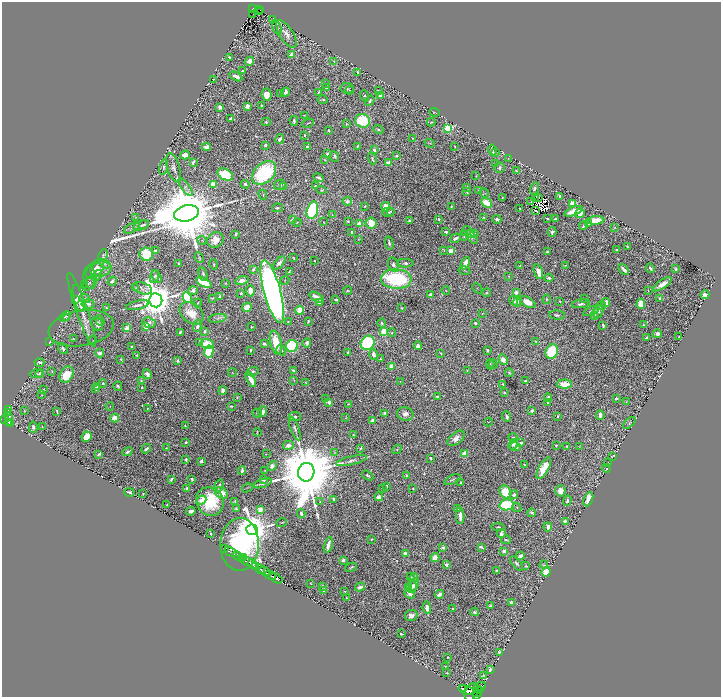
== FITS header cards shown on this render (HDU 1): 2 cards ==
NAXIS1  =                 1437
NAXIS2  =                 1390

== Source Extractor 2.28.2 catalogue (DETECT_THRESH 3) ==
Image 1437 x 1390 px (HDU 1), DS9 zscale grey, zoomed out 1/2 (1 PNG px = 2 x 2 image px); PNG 723 x 699 px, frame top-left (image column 1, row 1390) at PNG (2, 2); each listed source drawn as its Kron ellipse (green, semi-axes under 4 px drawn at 4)
Background 1.67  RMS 0.011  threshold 0.033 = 3 sigma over >= 5 px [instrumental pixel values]
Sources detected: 883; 60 cannot appear on this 1/2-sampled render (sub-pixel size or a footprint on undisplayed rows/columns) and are neither listed nor drawn; of the other 823, the 500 brightest by FLUX_AUTO listed and drawn (323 fainter detections omitted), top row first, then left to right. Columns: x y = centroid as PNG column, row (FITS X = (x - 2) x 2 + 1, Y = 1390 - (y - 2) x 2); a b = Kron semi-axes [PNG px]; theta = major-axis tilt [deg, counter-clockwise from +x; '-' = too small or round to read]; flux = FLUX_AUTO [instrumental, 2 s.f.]
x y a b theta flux
253 8 2 2 - 140
259 10 2 1 - 39
259 11 2 1 - 11
261 11 3 1 - 33
253 14 2 1 - 1.6
272 19 3 2 - 2.8
277 27 7 3 -75 3
286 34 16 6 -59 20
292 54 4 3 - 12
229 57 3 2 - 3.5
249 61 5 4 - 15
334 61 3 3 - 2.3
243 71 3 2 - 4.6
358 72 3 2 - 3.4
236 76 7 3 -27 13
213 79 3 2 - 1.8
326 84 4 3 - 3.2
326 88 4 3 - 4.6
347 88 6 5 - 6
350 90 4 3 - 1.9
378 90 4 2 - 1.9
286 92 4 4 - 8.9
318 92 4 2 - 2.4
280 93 3 3 - 1.7
267 95 6 5 - 31
365 96 6 4 -70 4.1
380 96 3 3 - 14
323 100 5 2 - 3.3
370 101 5 3 - 6.5
262 105 3 2 - 2.4
247 106 3 3 - 15
220 107 3 3 - 9.5
434 112 5 2 - 2.3
304 115 2 2 - 1.7
230 118 2 2 - 5.1
294 121 5 3 - 6.5
363 121 7 6 - 120
266 122 4 3 - 3.9
431 122 4 3 - 2.9
308 123 6 2 24 2
346 124 4 3 - 2.2
448 128 4 3 - 180
378 129 5 2 - 3.7
328 130 4 3 - 3.5
305 135 4 2 - 2.5
412 138 3 3 - 2.6
280 139 5 3 - 8.3
430 143 5 2 - 1.6
265 145 2 2 - 6.9
357 146 3 2 - 2
455 146 4 3 - 1.9
206 147 4 3 - 18
307 147 3 3 - 3.7
374 150 3 2 - 6.8
493 150 6 3 -76 7.4
495 153 4 3 - 3.7
327 154 3 2 - 5.9
185 155 5 4 - 17
335 156 5 3 - 5.5
397 156 3 2 - 4.7
372 158 6 3 -71 4.2
508 158 3 3 - 1.6
325 160 4 2 - 1.6
193 162 4 2 - 7.1
388 162 4 3 - 9.2
496 163 3 3 - 2.7
164 167 8 4 77 6.1
174 168 15 6 -72 14
499 168 5 5 - 7.9
517 171 4 2 - 3.4
264 173 14 9 42 230
225 175 8 5 -27 130
476 176 3 2 - 1.6
318 178 5 2 - 6.2
213 184 3 3 - 68
245 184 4 3 - 4.8
280 185 6 5 - 8.3
284 186 4 3 - 4.5
315 186 2 2 - 2.4
185 187 10 4 -54 7.4
467 187 4 2 - 5.7
534 188 6 2 72 6.9
321 190 5 4 - 3.8
478 191 3 2 - 1.6
467 192 4 2 - 2.6
484 193 5 2 - 2.3
263 195 5 3 - 2.3
560 196 3 3 - 5.2
502 198 2 2 - 2
539 198 2 1 - 2.3
535 199 3 1 - 2.3
347 201 5 4 - 10
531 202 2 1 - 2
487 203 6 4 -41 48
572 203 3 3 - 39
365 206 2 2 - 1.9
386 207 5 4 - 36
451 207 3 3 - 2.1
277 208 5 3 - 5.4
520 208 2 2 - 2.2
312 210 9 5 75 240
536 210 2 2 - 1.8
390 211 4 4 - 3.2
573 211 9 3 22 47
388 212 6 4 0 3.1
186 213 12 8 13 43000
580 213 5 3 - 25
332 215 3 3 - 2
136 217 4 3 - 1.6
484 218 4 3 - 2.8
547 218 3 2 - 2.8
293 219 4 3 - 8
439 219 3 3 - 4.1
497 219 4 3 - 7.3
555 219 2 2 - 12
596 220 8 4 6 59
348 221 2 2 - 2.5
409 221 3 2 - 4.5
297 222 4 3 - 1.9
324 222 2 1 - 1.7
371 223 5 5 - 36
589 223 2 2 - 4.7
359 224 4 3 - 26
141 225 8 4 19 6.3
144 225 5 3 - 4.5
583 226 4 2 - 4.8
614 227 4 3 - 1.8
132 228 8 4 27 6.2
466 231 5 3 - 2.8
352 232 3 2 - 3.1
446 232 3 2 - 6.8
552 232 5 3 - 5.7
471 233 4 3 - 13
474 233 3 2 - 1.8
236 234 4 2 - 2.9
464 236 5 3 - 3.9
472 237 8 4 -51 5.2
455 238 5 3 - 8.9
358 239 3 2 - 1.6
202 240 4 3 - 2.8
215 240 8 7 - 28
389 243 6 3 -77 6
627 246 3 2 - 2.2
444 250 4 2 - 1.9
617 250 3 2 - 4.3
155 251 4 2 - 6.7
451 251 4 3 - 20
547 252 3 2 - 5.7
146 254 7 6 - 70
103 255 6 4 62 4.7
199 258 5 3 - 2.9
293 258 3 2 - 2.8
314 261 2 2 - 2
179 263 2 2 - 3.6
279 263 8 4 48 13
405 263 8 4 -1 10
465 263 6 3 64 32
105 264 6 3 -29 3.7
214 264 5 3 - 4.7
393 265 7 5 -66 7.5
565 265 4 1 - 2
520 266 2 2 - 1.7
650 268 5 2 - 5.1
95 269 11 7 46 26
101 269 10 7 13 17
624 269 6 2 -49 14
676 269 4 3 - 4.3
253 270 3 3 - 5.1
464 270 6 2 -11 1.8
289 272 4 2 - 2.6
538 272 7 4 -73 22
203 274 7 3 -76 5
97 276 6 3 55 3.9
154 276 6 3 72 3.8
157 276 7 3 -56 4.3
509 276 3 2 - 1.7
90 277 11 6 -82 7.7
549 278 4 3 - 7
396 279 15 10 -2 300
285 280 4 2 - 1.6
112 281 5 3 - 6.9
242 281 7 3 13 13
204 282 8 4 -27 100
89 283 9 4 57 8.1
226 283 3 3 - 2.2
85 284 4 3 - 2.5
662 284 11 3 34 21
136 288 4 3 - 1.8
142 288 10 5 -17 6.2
477 288 6 2 -47 1.8
193 290 5 3 - 8.8
648 290 2 2 - 1.6
250 291 6 3 -86 23
347 291 4 2 - 2.9
446 291 4 2 - 1.7
272 292 32 8 -75 2400
241 293 3 3 - 4.1
487 293 4 3 - 2.4
516 293 3 3 - 15
431 294 3 2 - 8
705 295 4 4 - 10
220 297 3 2 - 8.1
317 297 8 3 -31 31
79 298 14 5 -76 21
187 298 6 4 -61 150
212 298 3 2 - 1.8
85 299 5 3 - 2.9
547 299 4 3 - 3
584 299 3 2 - 2.9
660 299 3 3 - 7.6
75 300 3 2 - 9.2
156 300 7 6 - 9200
336 300 3 2 - 4.5
514 301 5 3 - 11
560 301 2 2 - 1.6
517 302 5 3 - 8.5
528 302 8 5 -29 29
606 302 4 4 - 22
198 303 4 3 - 2.7
320 303 3 3 - 3.8
88 304 7 4 -7 7.9
581 304 9 4 7 7.2
641 304 5 4 - 56
137 305 12 3 13 9.9
601 306 5 3 - 2.1
247 307 5 4 - 42
106 308 3 2 - 3.8
402 308 2 2 - 2.1
82 310 39 6 -71 32
300 310 5 4 - 44
591 311 8 4 22 7.8
598 311 7 5 73 7.5
192 313 13 9 -41 41
482 313 2 2 - 1.6
557 315 8 4 -2 5.2
594 315 4 3 - 5.8
65 317 6 3 33 3.3
66 318 4 3 - 2.5
217 318 9 4 10 5.9
100 321 5 4 - 4.9
308 321 3 2 - 4.1
288 322 2 2 - 3.1
149 323 7 5 -18 10
382 323 4 3 - 2.7
475 323 3 2 - 5.3
97 324 7 5 -63 11
603 325 4 2 - 6
644 325 3 2 - 3.7
146 326 3 3 - 42
197 326 6 3 71 9.9
251 327 2 2 - 1.7
81 328 33 17 9 21
127 328 3 3 - 32
205 331 4 3 - 6.2
384 331 3 3 - 84
180 332 3 2 - 5.8
392 333 4 3 - 2.3
657 334 4 4 - 8.8
679 337 3 3 - 2.3
646 338 3 2 - 3.7
73 339 3 2 - 2.8
92 340 5 3 - 2
536 341 3 2 - 2
49 342 3 2 - 3.4
199 342 3 3 - 3.4
276 343 12 5 -77 86
307 343 5 3 - 9.5
368 343 7 6 - 280
207 344 7 4 -15 71
264 344 3 2 - 8
132 346 3 2 - 3
292 346 6 6 - 180
418 346 4 4 - 11
63 348 6 3 -52 6.7
251 350 3 2 - 3.9
281 350 5 4 - 5.1
487 350 3 2 - 4.5
552 351 7 6 - 150
209 352 6 4 80 120
348 352 2 2 - 6.7
100 353 4 3 - 14
441 353 3 2 - 2.2
373 354 5 3 - 12
137 355 2 2 - 2
121 359 3 3 - 2.1
380 359 2 2 - 4.2
503 360 5 4 - 19
178 361 2 2 - 8.9
39 362 5 3 - 5.8
490 364 5 3 - 3.1
493 364 4 4 - 2.8
391 366 3 3 - 33
293 370 4 3 - 4.9
52 371 3 3 - 1.9
467 371 3 3 - 1.7
253 372 6 4 17 5.2
40 373 4 3 - 5.7
232 373 4 3 - 2
509 373 4 3 - 2.8
36 374 6 3 -5 2.3
147 374 5 3 - 12
66 375 9 6 60 66
251 379 8 3 -64 39
141 380 4 3 - 2.4
294 380 3 2 - 1.7
400 381 3 3 - 1.6
525 381 3 2 - 3
306 382 4 3 - 1.9
103 383 4 3 - 4.3
503 384 3 2 - 4.9
564 384 7 4 1 38
118 386 5 3 - 5
97 387 3 2 - 3.9
142 387 2 2 - 2.2
96 388 3 3 - 7
44 389 2 2 - 2
223 391 4 3 - 12
504 393 2 2 - 5.1
42 394 4 2 - 1.6
237 397 4 3 - 2.4
437 397 3 2 - 3.5
548 397 4 3 - 8.4
616 398 3 2 - 4.1
326 399 3 3 - 1.9
626 401 4 3 - 1.7
329 402 3 3 - 15
548 403 3 2 - 3.7
348 404 3 3 - 2.3
110 406 4 3 - 2.3
231 406 4 2 - 3.1
8 409 4 2 - 130
147 409 3 2 - 1.6
25 411 4 3 - 1.9
57 411 4 2 - 3.3
532 411 3 2 - 5.3
263 412 5 3 - 18
7 413 3 2 - 140
257 413 5 3 - 2.3
385 413 3 3 - 9
405 414 8 6 -13 17
600 415 5 3 - 13
295 416 6 4 11 7.7
507 416 5 3 - 7.6
558 416 2 2 - 4.4
8 417 2 1 - 43
115 418 4 4 - 31
346 418 4 2 - 1.6
5 420 3 2 - 620
373 420 3 3 - 21
8 422 2 2 - 280
488 422 4 2 - 1.7
629 423 7 4 41 3.2
11 424 4 2 - 380
185 425 2 2 - 2.5
33 427 5 3 - 7.1
42 427 3 2 - 2.2
295 429 12 3 -70 6.7
257 432 4 2 - 2.1
353 435 3 2 - 2.3
87 437 5 5 - 42
513 437 4 3 - 3.7
456 438 10 5 38 16
186 442 2 2 - 5
521 443 3 3 - 6.4
513 444 5 4 - 7.7
288 445 5 4 - 14
556 445 2 2 - 3.4
566 446 2 2 - 3.7
579 446 4 4 - 2
515 447 5 3 - 6.5
166 448 2 2 - 1.7
361 448 3 2 - 2.9
146 449 5 2 - 7.4
397 449 5 3 - 2.9
128 452 5 2 - 6.2
334 452 3 2 - 1.6
99 454 4 3 - 4.5
266 454 4 3 - 1.7
465 454 4 3 - 27
612 456 4 1 - 1.6
430 458 3 2 - 3.3
186 460 3 3 - 5.1
352 460 15 4 14 12
201 461 3 3 - 7.9
608 463 4 4 - 1.8
525 465 3 2 - 2.6
272 466 5 4 - 12
544 468 12 5 60 44
606 468 5 2 - 2.2
242 470 4 2 - 8.7
265 470 3 3 - 2
306 472 9 8 - 44000
406 475 2 2 - 3.2
368 476 6 4 -34 4.9
171 479 3 2 - 3.9
192 479 4 3 - 6
263 480 3 2 - 8.9
452 480 9 4 23 5.3
263 483 9 3 18 6.2
461 483 3 2 - 4.8
219 486 7 3 70 6.4
386 486 4 3 - 8.4
247 488 5 3 - 1.9
383 488 3 2 - 1.7
413 488 2 2 - 1.7
187 489 4 3 - 16
560 491 5 5 - 17
129 492 5 3 - 7.1
505 492 7 5 -57 69
221 493 7 5 -37 30
143 494 2 2 - 1.8
514 495 4 3 - 6
379 497 4 3 - 33
334 499 4 2 - 5
588 499 7 4 68 30
201 500 5 3 - 18
210 501 15 13 -51 120
235 501 3 2 - 3.6
320 501 3 3 - 1.7
567 501 5 3 - 5.2
167 505 2 2 - 3.4
507 505 7 5 12 160
517 507 5 4 - 2.8
236 509 3 3 - 2.5
260 509 3 2 - 44
457 509 4 3 - 4.8
191 511 5 3 - 11
532 513 4 3 - 5.2
301 514 4 3 - 7.8
460 516 8 3 -88 12
565 521 3 2 - 6.5
282 523 5 2 - 2.5
498 527 7 3 -5 3.2
548 527 4 3 - 17
252 530 5 5 - 9800
211 534 2 2 - 3.1
501 534 4 3 - 10
371 539 2 2 - 2.4
506 540 5 2 - 3
240 544 26 19 88 440
328 545 8 2 76 15
481 547 4 2 - 3.9
443 548 3 2 - 4.2
225 549 2 1 - 68
504 551 2 2 - 26
231 552 6 2 -33 210
406 553 3 3 - 21
237 556 5 2 - 1600
520 556 4 3 - 13
244 557 2 1 - 170
241 558 2 2 - 540
435 558 4 4 - 18
343 560 3 3 - 7.8
247 561 6 2 -27 2200
517 563 8 4 -53 6.8
253 564 5 4 - 1700
446 565 3 3 - 8.4
544 565 4 4 - 3
525 566 3 3 - 1.9
255 567 2 1 - 340
351 567 6 2 22 2.7
260 569 5 3 - 1100
264 571 5 2 - 750
497 571 4 3 - 6
546 572 5 4 - 44
270 575 6 2 -29 1600
411 577 3 3 - 2.2
276 578 7 3 -33 2100
414 578 4 3 - 4.4
310 583 3 2 - 1.9
414 584 7 4 65 8.7
323 586 3 2 - 7.5
360 587 5 3 - 9.9
411 587 6 5 - 11
408 588 4 4 - 3.1
323 590 2 2 - 35
345 591 3 3 - 2.1
409 594 6 3 -41 13
439 594 5 3 - 13
347 598 3 2 - 1.7
511 603 4 3 - 11
491 606 4 3 - 4.7
427 608 6 3 -81 17
452 609 2 2 - 2.8
475 612 4 4 - 5.2
411 615 6 5 - 15
401 634 3 2 - 2.3
499 652 3 2 - 2.8
448 657 2 2 - 1.9
445 666 4 3 - 2.3
490 669 3 3 - 5.6
446 673 3 2 - 1.7
483 675 3 2 - 1.7
480 687 6 3 30 1400
463 688 3 2 - 760
466 690 8 3 -20 2500
480 690 3 2 - 1000
471 692 10 6 64 4300
476 692 2 1 - 1200
478 693 7 3 78 2900
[323 fainter detections neither listed nor drawn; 60 sub-pixel or undisplayed-footprint detections neither listed nor drawn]